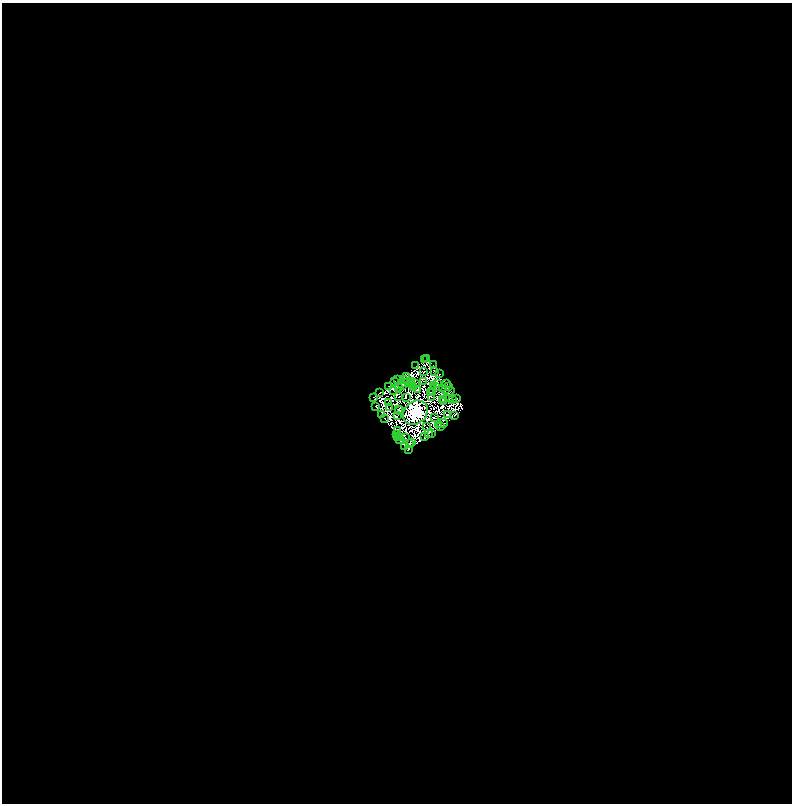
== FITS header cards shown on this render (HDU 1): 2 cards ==
NAXIS1  =                 1580
NAXIS2  =                 1603

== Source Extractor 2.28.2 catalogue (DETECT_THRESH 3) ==
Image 1580 x 1603 px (HDU 1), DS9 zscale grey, zoomed out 1/2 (1 PNG px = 2 x 2 image px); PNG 794 x 806 px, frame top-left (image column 1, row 1602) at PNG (2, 3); each listed source drawn as its Kron ellipse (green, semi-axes under 4 px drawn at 4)
Background 1.25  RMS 5.1e-04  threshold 0.00153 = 3 sigma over >= 5 px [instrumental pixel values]
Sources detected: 243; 171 cannot appear on this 1/2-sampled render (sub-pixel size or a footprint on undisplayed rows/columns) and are neither listed nor drawn; the other 72 listed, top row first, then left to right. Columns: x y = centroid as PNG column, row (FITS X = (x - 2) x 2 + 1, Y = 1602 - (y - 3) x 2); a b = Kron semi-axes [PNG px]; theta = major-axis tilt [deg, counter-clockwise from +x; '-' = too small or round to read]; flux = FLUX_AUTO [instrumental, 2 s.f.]
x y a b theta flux
427 358 2 1 - 97
424 360 2 1 - 21
433 365 2 1 - 77
416 366 2 1 - 27
434 371 2 1 - 18
424 372 2 1 - 39
440 374 2 1 - 49
406 377 3 1 - 17
404 379 2 1 - 34
397 380 2 1 - 48
395 381 2 1 - 18
423 381 2 1 - 33
412 382 2 1 - 61
416 383 2 1 - 36
401 384 2 1 - 31
410 384 3 1 - 1.5
438 384 2 1 - 32
447 384 2 1 - 170
402 385 2 1 - 44
388 386 2 1 - 150
412 386 2 1 - 6.9
433 386 2 1 - 1.3
398 387 3 1 - 81
435 387 2 1 - 49
448 387 3 2 - 13
413 388 3 1 - 34
443 388 2 1 - 87
445 389 2 1 - 87
418 390 2 1 - 96
393 391 2 2 - 23
449 391 6 2 33 66
380 392 2 1 - 77
430 392 2 1 - 6.1
433 393 3 1 - 48
399 396 2 1 - 30
374 397 2 1 - 0.77
406 397 3 1 - 18
431 397 2 1 - 32
449 398 2 2 - 29
457 399 4 2 - 24
443 400 2 1 - 26
452 400 2 1 - 29
443 402 2 1 - 57
388 403 2 1 - 73
376 407 2 1 - 29
390 408 3 2 - 81
398 409 2 1 - 87
399 411 4 2 - 220
415 413 13 11 42 310000
382 415 2 1 - 76
398 415 2 1 - 84
447 415 2 1 - 32
454 415 2 1 - 52
385 418 2 2 - 23
434 418 3 1 - 17
442 423 6 1 2 12
439 425 2 1 - 37
441 426 2 1 - 250
426 427 2 1 - 37
398 430 2 1 - 48
428 433 3 1 - 140
431 433 2 1 - 97
397 435 3 2 - 490
398 437 2 1 - 67
400 437 3 2 - 110
425 437 2 2 - 54
405 438 3 1 - 60
400 440 4 2 - 66
409 443 2 2 - 96
412 443 2 1 - 17
405 447 2 1 - 150
408 450 2 2 - 180
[171 sub-pixel or undisplayed-footprint detections neither listed nor drawn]